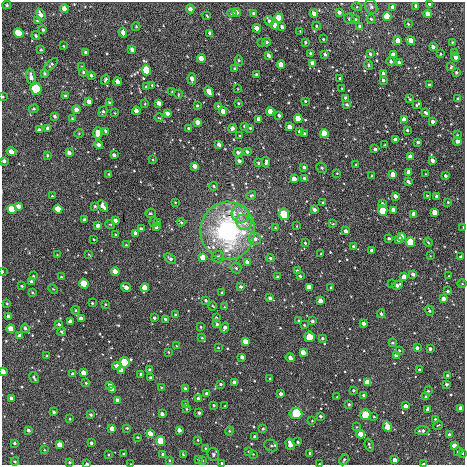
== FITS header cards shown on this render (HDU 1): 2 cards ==
NAXIS1  =                  463 / length of data axis 1
NAXIS2  =                  463 / length of data axis 2

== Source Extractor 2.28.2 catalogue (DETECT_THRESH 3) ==
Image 463 x 463 px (HDU 1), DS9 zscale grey, 1 PNG px = 1 image px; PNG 467 x 467 px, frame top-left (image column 1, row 463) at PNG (2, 2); each listed source drawn as its Kron ellipse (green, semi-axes under 4 px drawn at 4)
Background -2.15e-05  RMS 0.0018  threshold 0.00552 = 3 sigma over >= 5 px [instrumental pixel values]
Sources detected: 407; all 407 listed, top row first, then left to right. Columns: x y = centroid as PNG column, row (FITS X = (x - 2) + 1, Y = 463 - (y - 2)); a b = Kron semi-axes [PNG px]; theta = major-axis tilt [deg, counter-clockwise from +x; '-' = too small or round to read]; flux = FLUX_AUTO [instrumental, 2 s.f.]
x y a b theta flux
430 4 4 3 - 0.61
7 5 4 3 - 0.14
371 6 7 6 - 0.32
416 6 4 3 - 0.37
357 7 5 3 - 0.11
393 7 4 3 - 1.1
64 8 4 4 - 0.76
190 9 4 4 - 0.55
237 12 4 4 - 0.54
339 12 4 3 - 0.44
232 13 5 3 - 0.16
41 14 6 4 -59 0.63
254 14 3 3 - 0.31
314 14 4 3 - 0.71
428 14 4 4 - 1.8
207 16 3 2 - 0.11
387 16 4 4 - 9.4
279 18 4 4 - 3.9
349 19 5 5 - 0.28
356 19 4 3 - 0.16
371 19 4 4 - 0.2
37 21 3 3 - 0.11
269 21 5 3 - 0.4
408 24 3 2 - 0.12
275 25 4 4 - 1.6
316 26 4 4 - 0.13
136 27 4 4 - 0.14
282 27 3 3 - 0.3
360 27 4 3 - 0.37
257 28 4 4 - 0.96
43 30 4 3 - 0.16
300 31 2 2 - 0.068
19 33 5 4 - 7.6
123 33 5 3 - 0.65
210 33 4 3 - 0.39
36 36 4 3 - 0.15
323 39 3 2 - 0.11
411 40 4 4 - 1.7
398 41 4 4 - 3
267 42 4 3 - 0.22
305 42 3 3 - 0.17
452 42 4 4 - 0.1
262 43 3 2 - 0.079
64 46 3 2 - 0.09
433 47 4 3 - 0.51
132 49 4 3 - 0.46
41 50 3 2 - 0.12
86 52 4 3 - 0.24
310 53 3 3 - 0.16
454 53 4 3 - 0.21
325 54 4 3 - 0.27
370 54 3 3 - 0.25
440 54 3 3 - 0.12
268 55 4 3 - 0.35
393 55 4 4 - 0.73
456 57 4 3 - 0.93
201 58 4 4 - 1.2
239 60 5 4 - 0.21
391 61 4 3 - 0.23
399 62 4 3 - 0.54
313 63 4 4 - 1.4
51 65 8 3 44 0.2
281 65 4 3 - 2
369 65 5 3 - 0.16
82 67 4 3 - 0.12
451 67 4 3 - 0.13
235 69 3 3 - 0.23
146 70 5 4 - 7.8
83 72 4 4 - 0.19
456 72 3 3 - 0.2
44 73 4 3 - 0.17
383 73 4 3 - 0.33
256 74 3 2 - 0.13
91 75 3 3 - 0.19
31 77 8 4 -77 0.57
340 78 3 3 - 0.16
192 79 6 3 -85 0.69
105 80 5 3 - 0.2
383 80 3 3 - 0.31
118 82 4 4 - 0.81
152 85 3 2 - 0.11
429 85 3 3 - 0.16
146 87 3 3 - 0.15
36 89 6 5 - 10
238 89 3 2 - 0.082
342 89 3 2 - 0.1
209 91 6 3 -61 1.2
172 92 3 2 - 0.088
178 94 4 3 - 0.095
65 96 4 3 - 0.2
3 97 3 2 - 0.1
346 98 3 3 - 0.35
410 99 4 2 - 0.13
458 99 3 3 - 0.26
305 101 3 3 - 0.13
89 102 4 3 - 0.7
109 103 4 3 - 0.16
159 103 4 3 - 0.78
238 103 3 2 - 0.11
145 104 4 3 - 0.084
347 104 3 3 - 0.15
417 105 5 3 - 0.2
197 106 3 3 - 0.15
218 106 3 3 - 0.15
34 109 5 4 - 0.16
77 110 4 4 - 0.74
103 111 6 4 73 0.2
136 111 4 3 - 1
223 111 4 4 - 1.2
270 111 4 4 - 1.9
115 113 4 2 - 0.079
167 113 4 3 - 0.6
426 113 4 3 - 0.23
279 115 3 3 - 0.27
55 116 3 3 - 0.23
159 118 4 2 - 0.086
72 119 3 3 - 0.15
259 119 4 3 - 0.76
298 119 4 4 - 4.3
404 120 4 4 - 2.2
198 122 4 4 - 0.9
433 122 3 3 - 0.44
245 126 3 3 - 0.21
289 127 4 3 - 1.2
48 128 4 3 - 0.35
232 128 4 3 - 0.44
250 128 3 3 - 0.14
189 129 3 3 - 0.24
39 130 4 3 - 0.33
407 130 3 3 - 0.19
106 131 4 3 - 0.19
299 131 4 3 - 0.2
79 133 5 3 - 0.11
98 133 6 4 89 1.2
304 133 3 2 - 0.15
324 133 4 4 - 6.7
457 135 4 3 - 0.1
240 136 3 2 - 0.12
395 140 4 3 - 0.77
457 141 4 3 - 0.62
418 142 3 3 - 0.22
219 144 4 3 - 0.51
98 145 4 3 - 0.39
385 145 3 2 - 0.081
375 149 4 3 - 0.28
11 152 5 4 - 0.89
238 152 4 3 - 0.34
247 152 4 3 - 0.29
69 153 4 3 - 0.5
47 155 3 3 - 0.14
114 155 4 3 - 0.33
411 157 4 4 - 1.4
153 160 3 2 - 0.092
432 160 4 3 - 0.65
4 161 4 3 - 0.3
239 161 4 3 - 0.43
266 162 5 3 - 0.31
258 163 3 2 - 0.16
356 165 3 2 - 0.09
195 166 4 3 - 1
304 167 3 3 - 0.33
322 168 5 5 - 0.27
409 172 4 3 - 1.2
337 173 3 2 - 0.08
109 174 4 3 - 0.13
426 174 2 2 - 0.085
393 175 4 3 - 2.1
372 176 2 2 - 0.091
445 176 3 3 - 0.31
304 178 3 3 - 0.28
294 179 4 3 - 1.5
408 182 4 3 - 0.31
214 186 4 3 - 0.14
52 196 2 2 - 0.09
251 196 5 4 - 0.19
395 196 4 3 - 0.8
427 196 4 3 - 0.12
437 196 3 3 - 0.37
175 202 3 2 - 0.088
323 202 2 2 - 0.1
448 202 3 3 - 0.099
382 204 4 3 - 0.48
18 206 4 3 - 0.71
95 206 3 3 - 0.17
103 206 6 4 -59 0.62
12 209 4 4 - 4.8
58 209 4 4 - 3.1
314 210 4 3 - 0.51
393 210 4 3 - 1.3
383 211 5 5 - 4.6
434 212 4 4 - 2
150 213 5 4 - 0.17
240 214 9 8 - 1.1
284 214 6 5 - 5.2
414 214 4 4 - 1.1
85 220 3 3 - 0.34
115 220 4 3 - 0.45
153 222 5 3 - 0.13
157 222 4 2 - 0.09
181 222 4 4 - 0.16
244 222 8 7 - 1.1
110 224 5 3 - 0.096
333 224 4 3 - 0.13
98 225 4 3 - 0.41
297 226 2 2 - 0.067
156 227 4 3 - 0.38
275 228 4 3 - 0.12
463 228 4 2 - 0.085
141 229 4 3 - 0.33
228 231 29 27 89 22
346 231 3 3 - 0.54
135 233 4 3 - 0.46
115 235 3 2 - 0.12
402 236 4 4 - 1.4
389 238 3 3 - 0.21
255 239 6 5 - 0.6
398 239 4 3 - 0.75
94 240 2 2 - 0.084
410 242 5 4 - 5
428 242 4 3 - 0.12
305 243 3 3 - 0.13
126 245 3 2 - 0.1
353 246 3 3 - 0.18
372 250 3 3 - 0.28
321 253 2 2 - 0.097
57 255 2 2 - 0.074
89 255 3 2 - 0.086
430 256 2 2 - 0.068
218 257 6 6 - 0.28
461 257 3 3 - 0.32
203 258 4 4 - 3.3
270 258 4 4 - 0.22
170 259 6 4 -34 0.34
247 262 4 3 - 0.62
236 268 5 5 - 0.21
297 271 3 3 - 0.25
2 272 3 2 - 0.14
115 272 4 4 - 1.4
413 274 4 3 - 0.49
33 276 3 2 - 0.12
300 276 3 3 - 0.2
449 276 2 2 - 0.065
61 277 3 2 - 0.12
277 277 3 2 - 0.13
404 277 4 3 - 2.2
31 282 3 3 - 0.28
84 284 5 4 - 3.9
392 284 2 2 - 0.066
462 284 4 3 - 0.093
397 285 5 3 - 0.51
22 286 3 3 - 0.12
126 287 5 3 - 0.72
241 287 4 3 - 0.29
310 287 4 4 - 4.2
145 288 4 4 - 2.2
331 288 3 3 - 0.16
53 289 5 3 - 0.11
448 291 3 3 - 0.2
32 292 4 3 - 0.11
222 292 3 2 - 0.12
270 298 3 3 - 0.37
443 299 4 3 - 0.79
206 301 3 3 - 0.22
320 301 4 4 - 1.4
7 303 3 3 - 0.091
92 303 3 3 - 0.13
105 304 4 3 - 0.1
213 306 4 3 - 0.13
225 307 4 2 - 0.089
76 310 4 3 - 0.13
429 311 5 4 - 0.21
381 314 4 3 - 0.17
175 315 4 3 - 0.16
9 317 4 3 - 0.8
216 317 3 2 - 0.11
154 318 3 3 - 0.26
81 319 4 3 - 0.95
165 319 3 3 - 0.21
298 320 3 2 - 0.12
70 321 4 3 - 0.75
312 321 3 3 - 0.25
363 323 3 3 - 0.54
59 324 4 3 - 0.19
217 324 3 3 - 0.25
304 325 3 3 - 0.098
201 327 3 2 - 0.11
25 328 4 4 - 0.3
225 328 5 3 - 0.58
11 329 4 4 - 1.6
62 332 4 4 - 0.23
20 336 4 3 - 0.51
309 337 5 5 - 4.4
202 338 4 3 - 0.12
322 338 3 3 - 0.25
246 342 4 4 - 2.9
392 343 3 3 - 0.16
177 346 4 3 - 0.11
218 348 4 2 - 0.091
417 348 3 3 - 0.41
430 349 3 3 - 0.37
399 351 4 3 - 0.18
168 352 3 2 - 0.082
303 352 4 4 - 2.4
397 355 4 4 - 2.1
47 356 3 2 - 0.11
242 357 4 3 - 0.48
290 358 5 3 - 0.75
124 362 5 5 - 4.3
117 366 4 3 - 0.71
419 369 3 3 - 0.11
121 370 4 4 - 1.3
149 370 3 3 - 0.18
3 372 4 3 - 2.2
84 373 4 4 - 1.7
72 374 3 3 - 0.23
141 374 3 3 - 0.17
447 375 3 3 - 0.18
34 378 6 3 -59 0.23
151 378 3 3 - 0.35
270 379 3 3 - 0.19
234 382 4 4 - 1.1
86 383 4 4 - 0.14
368 383 4 4 - 7.3
221 384 3 3 - 0.21
447 384 3 3 - 0.26
110 386 4 3 - 0.74
161 387 3 2 - 0.074
185 388 3 3 - 0.23
112 390 4 4 - 3.1
353 390 3 3 - 0.2
428 391 3 3 - 0.15
207 394 3 3 - 0.41
281 394 3 3 - 0.48
364 395 3 3 - 0.25
337 397 3 2 - 0.081
426 397 4 3 - 0.19
11 398 3 3 - 0.25
199 399 3 3 - 0.49
117 400 4 3 - 0.61
186 404 3 3 - 0.22
349 404 3 3 - 0.19
214 405 3 3 - 0.19
225 406 3 3 - 0.13
405 406 4 3 - 0.89
461 408 4 4 - 1.7
186 409 3 2 - 0.099
428 409 3 3 - 0.79
54 412 3 3 - 0.26
199 413 3 3 - 0.26
296 413 6 5 - 3.8
162 414 3 3 - 0.5
91 415 3 3 - 0.21
365 415 5 5 - 3.7
320 416 3 3 - 0.22
374 417 3 3 - 0.11
70 419 3 2 - 0.096
435 419 3 3 - 0.11
312 421 2 2 - 0.079
438 425 5 3 - 0.1
357 427 4 2 - 0.077
387 427 5 4 - 3.7
127 428 3 3 - 0.1
112 429 4 3 - 1.3
263 429 4 3 - 0.18
28 430 3 3 - 0.36
179 430 4 3 - 0.66
229 431 4 4 - 0.15
422 431 7 3 3 0.4
150 434 4 4 - 1.6
361 434 4 4 - 3.3
449 434 4 4 - 0.29
138 437 3 2 - 0.13
255 437 3 3 - 0.35
198 440 3 3 - 0.1
161 441 5 4 - 5
298 442 3 3 - 0.16
15 443 3 3 - 0.2
91 443 3 3 - 0.29
290 444 6 3 -75 1.2
60 445 4 4 - 1.6
369 445 7 2 -73 0.19
454 445 4 4 - 1.2
271 446 7 5 -25 0.28
205 448 3 2 - 0.09
44 450 4 3 - 0.094
249 451 3 3 - 0.11
458 452 4 3 - 0.23
310 453 3 3 - 0.24
463 453 3 3 - 0.1
123 454 2 2 - 0.098
163 454 3 3 - 0.19
213 454 6 5 - 0.26
253 454 2 2 - 0.072
108 455 2 2 - 0.098
183 455 3 3 - 0.098
198 459 3 2 - 0.09
170 460 3 2 - 0.13
202 460 3 3 - 0.15
344 460 6 4 62 0.19
395 460 4 3 - 1.2
15 461 4 3 - 0.13
70 462 3 3 - 0.14
222 463 3 3 - 0.19
87 464 3 2 - 0.18
131 464 2 2 - 0.075
319 464 2 2 - 0.086
424 464 4 2 - 0.24
At the frame edge (FLAGS 8, measured only in part): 11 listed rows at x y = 430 4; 3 97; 4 161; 2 272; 3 372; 463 453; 222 463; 87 464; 131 464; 319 464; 424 464